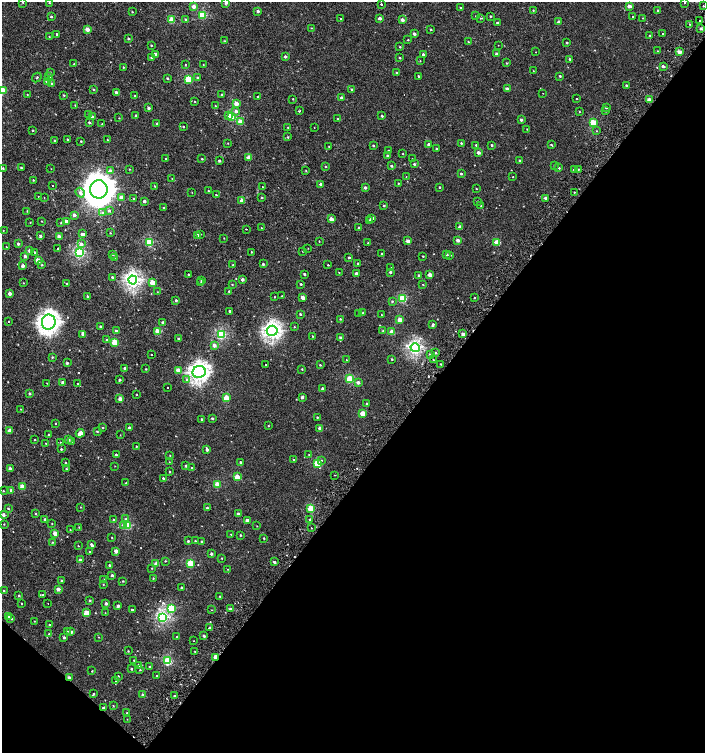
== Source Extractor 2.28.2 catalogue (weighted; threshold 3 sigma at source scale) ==
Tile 15 of 4 x 4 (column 3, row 4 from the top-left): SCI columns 3017-4421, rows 6-1506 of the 6059 x 6037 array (HDU 1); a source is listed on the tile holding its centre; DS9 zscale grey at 2 x 2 block average (1 PNG px = mean of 2 x 2 image px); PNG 707 x 755 px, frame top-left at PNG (2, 2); each listed source drawn as its Kron ellipse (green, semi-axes under 4 px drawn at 4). Shown black and unused: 40% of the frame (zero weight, under 2 of 3 exposures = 2% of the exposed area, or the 3 px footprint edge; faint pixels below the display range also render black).
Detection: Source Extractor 2.28.2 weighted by HDU 2 'WHT'; one run over the whole footprint, this tile lists its part. Background 0.00125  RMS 0.0038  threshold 0.0169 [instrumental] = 3 sigma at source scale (4.5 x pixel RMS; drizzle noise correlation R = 1.50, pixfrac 1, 0.0396/0.0396 arcsec/px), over >= 5 px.
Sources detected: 485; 6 cosmic-ray / hot-pixel residue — neither listed nor drawn; the other 479 listed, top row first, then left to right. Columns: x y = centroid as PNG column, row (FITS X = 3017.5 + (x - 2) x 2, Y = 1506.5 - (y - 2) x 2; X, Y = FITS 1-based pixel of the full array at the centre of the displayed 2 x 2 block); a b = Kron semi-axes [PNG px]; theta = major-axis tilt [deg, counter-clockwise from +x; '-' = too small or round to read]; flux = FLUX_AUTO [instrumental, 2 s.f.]
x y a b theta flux
23 3 3 2 - 0.42
49 3 2 2 - 0.44
226 3 3 3 - 1.7
685 3 2 2 - 0.39
381 4 2 2 - 2.3
194 6 3 3 - 5.6
629 6 3 2 - 5.6
703 6 2 2 - 0.51
460 7 2 2 - 0.68
533 10 2 2 - 0.59
658 10 2 2 - 1.1
258 11 3 2 - 1.9
132 12 2 2 - 0.46
202 15 3 3 - 39
476 16 2 2 - 0.33
491 16 2 2 - 0.81
51 17 3 3 - 0.87
633 17 2 2 - 6.9
380 18 3 2 - 2.9
480 18 3 2 - 0.58
643 18 2 2 - 0.42
185 19 3 2 - 1.1
341 19 2 2 - 0.51
172 20 3 3 - 18
402 20 3 2 - 3.7
700 21 2 2 - 2.5
559 22 2 2 - 4.7
497 23 3 3 - 1.2
690 24 2 2 - 0.67
311 28 3 2 - 0.38
87 29 3 2 - 7.5
701 29 3 3 - 1.8
431 30 3 2 - 0.68
662 33 2 2 - 0.48
56 34 2 2 - 0.92
414 34 3 2 - 2.6
650 35 2 2 - 0.57
49 37 2 2 - 0.46
128 39 2 2 - 1.4
408 40 2 2 - 0.53
225 41 2 2 - 0.46
468 42 2 2 - 0.57
567 43 2 2 - 0.85
151 45 3 2 - 0.55
498 45 2 2 - 0.37
400 47 2 2 - 0.66
657 51 3 2 - 0.42
536 52 2 2 - 0.28
679 52 3 2 - 5.6
155 54 3 3 - 3.5
423 54 2 2 - 1.3
497 54 2 2 - 4.2
285 57 2 2 - 2
151 58 3 3 - 1
400 58 2 2 - 0.81
569 59 2 2 - 0.84
420 61 2 2 - 0.32
506 63 3 2 - 0.65
74 64 2 2 - 0.42
185 64 2 2 - 1.1
203 64 2 2 - 0.39
663 66 3 2 - 2.8
123 67 3 2 - 0.55
533 71 2 2 - 0.32
50 72 3 2 - 0.54
397 73 2 2 - 2.5
49 76 4 3 - 1.9
418 76 2 2 - 0.92
560 76 3 2 - 0.88
37 77 5 2 - 0.74
167 78 3 2 - 1.1
198 78 3 3 - 1.5
188 79 3 3 - 29
47 81 3 2 - 6.2
52 83 4 2 - 0.84
626 85 3 2 - 1
351 89 3 2 - 0.73
507 89 3 2 - 4.5
94 90 3 2 - 0.74
3 91 3 3 - 29
116 92 3 3 - 1.8
543 93 2 2 - 0.36
27 94 2 2 - 0.41
64 95 3 2 - 0.59
222 95 2 2 - 1.9
135 96 2 2 - 0.54
258 96 2 2 - 0.56
342 98 3 2 - 3.2
293 99 2 2 - 0.48
577 99 2 2 - 0.45
649 100 3 2 - 10
195 101 2 2 - 0.46
236 103 3 3 - 6.6
75 105 2 2 - 0.52
215 105 2 2 - 0.43
149 108 2 2 - 2.1
606 108 2 2 - 0.59
236 111 4 4 - 2.1
299 111 2 2 - 2.7
579 111 2 2 - 0.34
606 111 3 2 - 0.71
89 114 3 2 - 0.75
135 115 3 3 - 0.7
229 115 3 3 - 4.2
232 116 3 3 - 30
382 116 2 2 - 1.1
92 117 3 3 - 2.3
119 118 2 2 - 0.37
338 119 2 2 - 0.71
521 120 2 2 - 1.9
89 122 3 3 - 1.2
240 122 3 3 - 8.1
157 123 2 2 - 1.1
593 123 3 3 - 29
102 124 2 2 - 0.57
183 126 3 2 - 0.67
288 127 2 2 - 0.45
314 128 2 2 - 0.24
527 129 2 2 - 0.37
33 130 2 2 - 0.77
597 131 3 2 - 0.4
288 137 3 2 - 0.69
67 139 2 2 - 0.6
54 140 3 2 - 0.61
108 140 3 2 - 0.51
81 141 2 2 - 0.62
228 143 2 2 - 0.4
461 143 2 2 - 0.79
429 144 2 2 - 2.2
373 145 2 2 - 0.97
476 145 2 2 - 1.1
492 145 2 2 - 1.2
551 145 3 2 - 0.92
329 147 2 2 - 0.38
436 149 2 2 - 0.88
389 150 2 2 - 0.5
478 152 2 2 - 3.2
403 154 2 2 - 0.5
387 156 2 2 - 1.4
249 157 2 2 - 7.4
166 158 2 2 - 5.2
202 159 2 2 - 0.74
412 159 2 2 - 0.39
519 160 2 2 - 0.72
219 161 2 2 - 1.6
414 164 2 2 - 1.3
325 166 3 2 - 0.64
391 166 3 2 - 1.4
554 166 3 2 - 0.62
3 168 2 2 - 0.75
21 168 2 2 - 0.79
559 168 2 2 - 0.95
51 169 2 2 - 0.29
129 169 3 2 - 0.45
574 169 3 2 - 1.8
578 169 2 2 - 0.62
110 171 3 3 - 3.7
306 171 2 2 - 0.54
461 174 3 2 - 1.1
406 177 2 2 - 0.35
513 177 2 2 - 0.42
172 179 3 2 - 0.59
33 180 2 2 - 0.57
398 183 2 2 - 0.52
321 184 2 2 - 2.6
53 186 2 2 - 2
154 186 3 2 - 0.52
262 187 2 2 - 0.38
439 187 2 2 - 0.7
365 188 2 2 - 2.3
99 189 9 8 - 1700
476 189 2 2 - 0.51
208 191 2 2 - 0.79
192 192 2 2 - 0.29
574 192 2 2 - 0.68
80 193 5 4 - 2.7
216 195 2 2 - 0.52
39 197 2 2 - 0.66
44 197 2 2 - 0.28
121 197 3 3 - 6.8
262 197 2 2 - 1
546 198 2 2 - 4.4
134 199 2 2 - 0.66
144 201 2 2 - 2.9
242 201 3 2 - 9.5
477 201 2 2 - 0.58
384 206 3 2 - 0.91
481 206 2 2 - 0.54
163 208 2 2 - 0.79
27 211 2 2 - 0.47
109 211 3 3 - 1.3
103 213 4 3 - 2.1
74 215 2 2 - 3.8
372 218 2 2 - 2.8
331 219 3 2 - 8.6
370 220 3 2 - 1.7
41 221 2 2 - 0.35
66 221 3 2 - 3
61 222 3 3 - 0.77
30 223 2 2 - 0.39
460 227 2 2 - 4.5
261 228 2 2 - 0.4
358 228 2 2 - 0.75
246 229 2 2 - 0.78
3 230 2 2 - 0.41
110 233 2 2 - 0.45
82 234 4 2 - 2.6
200 234 2 2 - 0.52
197 235 2 2 - 3.5
40 236 3 2 - 1.9
59 237 3 2 - 5.9
224 238 2 2 - 0.34
458 240 2 2 - 5
319 241 2 2 - 0.41
408 241 3 2 - 6.5
149 242 3 3 - 49
497 242 3 2 - 17
368 243 2 2 - 0.65
18 244 2 2 - 2.1
81 244 4 4 - 3.1
6 247 2 2 - 0.39
57 248 2 2 - 1.7
308 248 2 2 - 0.27
30 250 2 2 - 4.2
302 251 2 2 - 0.33
35 252 3 2 - 0.56
251 252 2 2 - 0.64
79 253 3 3 - 99
113 254 3 2 - 0.97
382 254 2 2 - 0.51
447 254 2 2 - 1
450 255 3 2 - 0.74
25 256 3 3 - 2.5
423 256 2 2 - 0.67
114 258 2 2 - 0.47
349 258 3 3 - 0.9
38 260 3 2 - 9.6
263 264 2 2 - 1.3
358 264 2 2 - 1.3
42 265 3 2 - 0.65
233 265 2 2 - 0.38
328 265 2 2 - 0.51
23 266 3 2 - 3.2
391 268 2 2 - 0.65
339 272 2 2 - 0.56
390 272 2 2 - 1.5
188 274 2 2 - 0.79
305 274 2 2 - 1.5
356 274 2 2 - 5.2
419 275 2 2 - 1.8
430 275 3 2 - 6
112 277 3 2 - 1.4
242 279 2 2 - 3.4
133 280 4 4 - 210
201 280 3 2 - 0.63
153 282 3 3 - 16
23 283 2 2 - 0.48
66 283 3 2 - 0.51
201 283 3 3 - 0.95
232 284 2 2 - 0.58
301 284 2 2 - 0.86
422 284 2 2 - 0.33
229 291 2 2 - 0.82
157 292 2 2 - 0.36
10 293 2 2 - 3.6
87 296 3 2 - 0.86
282 296 2 2 - 0.47
275 297 2 2 - 0.4
474 297 2 2 - 0.47
303 298 3 2 - 7.3
403 298 3 3 - 42
176 300 2 2 - 1.4
392 301 3 3 - 0.81
230 311 2 2 - 1.7
359 313 2 2 - 2
363 313 2 2 - 0.84
300 314 2 2 - 1.1
382 315 2 2 - 0.44
340 319 2 2 - 0.74
400 320 3 2 - 9.7
8 321 2 2 - 1.7
49 322 7 7 - 430
163 323 3 2 - 3.6
433 325 3 2 - 1.5
100 326 3 2 - 1
294 327 3 2 - 0.6
116 331 2 2 - 2.6
158 331 3 2 - 11
272 331 5 5 - 260
383 331 3 2 - 0.86
392 332 3 2 - 10
83 334 3 2 - 5.7
221 334 3 3 - 79
463 334 3 2 - 4.1
313 336 2 2 - 0.44
341 338 2 2 - 3.5
178 339 2 2 - 0.91
107 340 3 2 - 0.93
115 342 3 3 - 23
214 345 3 3 - 4.2
415 348 4 4 - 160
435 353 3 3 - 1.1
151 354 2 2 - 0.5
431 355 2 2 - 4.2
52 357 3 3 - 0.79
392 359 2 2 - 0.84
346 360 2 2 - 0.6
433 360 2 2 - 0.42
67 363 2 2 - 1.3
266 364 2 2 - 1.1
441 364 2 2 - 0.59
320 365 2 2 - 0.77
124 368 3 2 - 1.4
146 369 2 2 - 0.56
302 369 2 2 - 0.62
178 370 3 2 - 10
199 372 7 6 - 310
186 379 4 3 - 1.2
350 379 3 3 - 37
120 380 3 2 - 1
63 382 2 2 - 4.8
358 382 3 2 - 3.3
47 383 2 2 - 0.35
78 384 2 2 - 5.7
167 387 2 2 - 0.88
322 388 2 2 - 1.9
30 393 2 2 - 1.2
137 394 2 2 - 0.41
302 397 3 2 - 2.4
226 398 3 3 - 19
120 399 2 2 - 5
367 403 2 2 - 0.97
21 409 2 2 - 0.41
363 413 3 2 - 15
317 417 2 2 - 0.81
212 418 3 2 - 1.2
202 419 3 2 - 0.94
55 423 2 2 - 0.58
268 426 2 2 - 0.54
103 428 2 2 - 0.78
129 428 2 2 - 2.4
320 428 3 2 - 4.7
10 431 2 2 - 5.8
97 431 2 2 - 0.79
80 433 4 3 - 7.2
49 435 2 2 - 2
120 435 2 2 - 0.39
35 440 2 2 - 0.47
68 440 3 2 - 2.9
72 441 3 3 - 0.84
60 442 2 2 - 0.36
46 443 2 2 - 0.34
136 446 2 2 - 0.45
61 449 2 2 - 1.1
207 449 3 2 - 2.4
116 455 2 2 - 1
170 455 2 2 - 0.5
309 455 2 2 - 0.43
293 460 2 2 - 0.6
321 460 2 2 - 0.67
65 462 2 2 - 0.6
169 462 2 2 - 0.38
241 462 2 2 - 1.5
317 463 3 3 - 26
115 466 2 2 - 0.28
186 466 2 2 - 1.6
191 468 2 2 - 0.51
10 469 2 2 - 4.5
66 469 2 2 - 0.69
170 472 2 2 - 0.75
335 475 2 2 - 0.75
237 477 3 2 - 16
163 478 3 2 - 1.1
126 483 3 2 - 0.7
218 484 3 2 - 18
22 487 3 2 - 15
11 490 2 2 - 2.3
3 491 2 2 - 0.58
81 507 2 2 - 0.46
8 508 3 2 - 0.75
207 508 2 2 - 1.3
311 509 3 3 - 32
36 514 3 2 - 0.66
238 514 2 2 - 2.4
3 515 3 2 - 2.7
45 519 3 2 - 1
126 519 3 2 - 0.66
310 519 3 2 - 1.2
113 520 2 2 - 1
247 520 2 2 - 4.1
4 524 2 2 - 0.53
52 524 2 2 - 0.39
123 525 4 3 - 2.4
128 525 3 3 - 33
257 526 2 2 - 0.39
79 527 3 2 - 0.61
311 528 2 2 - 0.39
70 530 2 2 - 0.43
55 533 3 2 - 11
231 534 2 2 - 0.41
240 535 2 2 - 0.79
112 538 2 2 - 0.49
264 538 2 2 - 0.95
188 541 2 2 - 1
195 541 2 2 - 0.78
52 542 2 2 - 0.51
202 542 2 2 - 2
92 545 3 2 - 2.6
78 546 2 2 - 0.37
116 551 2 2 - 6.6
90 552 2 2 - 0.74
211 554 2 2 - 2.3
221 558 2 2 - 0.48
80 560 2 2 - 3.9
165 561 2 2 - 1.8
274 562 2 2 - 2.1
190 563 3 3 - 28
156 564 2 2 - 5.7
109 565 2 2 - 0.94
152 568 2 2 - 0.39
228 569 2 2 - 0.32
112 575 2 2 - 1.8
153 578 3 2 - 0.53
61 580 2 2 - 0.91
104 580 2 2 - 2
123 581 3 3 - 0.89
103 584 2 2 - 0.5
181 587 2 2 - 1.8
58 589 2 2 - 5.4
4 591 2 2 - 0.6
19 595 3 2 - 0.89
43 595 3 2 - 0.55
220 596 2 2 - 0.78
90 600 2 2 - 1.2
21 603 2 2 - 0.42
106 603 2 2 - 2.8
48 604 2 2 - 0.47
118 606 2 2 - 2.6
171 609 3 3 - 44
230 609 3 2 - 2
132 610 2 2 - 1.5
211 610 2 2 - 0.46
86 613 3 3 - 13
105 613 2 2 - 0.32
8 617 3 2 - 2
163 617 3 3 - 100
11 618 2 2 - 1.9
34 621 2 2 - 0.36
49 625 2 2 - 1.3
209 628 3 2 - 0.89
67 631 3 2 - 0.59
71 632 2 2 - 2.6
49 634 2 2 - 0.48
204 636 2 2 - 1.9
64 637 2 2 - 1.5
99 637 3 2 - 0.4
177 637 2 2 - 1.2
194 641 2 2 - 0.31
128 651 2 2 - 0.55
195 652 2 2 - 0.43
216 657 3 2 - 11
134 660 2 2 - 0.5
168 661 3 3 - 49
138 665 2 2 - 1.2
149 667 2 2 - 0.86
131 669 2 2 - 1.1
140 670 2 2 - 0.58
92 671 2 2 - 0.54
156 675 2 2 - 0.62
118 676 2 2 - 1
69 678 3 2 - 3.7
116 681 2 2 - 0.36
94 694 3 3 - 1.1
143 695 2 2 - 2.6
175 696 2 2 - 1.4
113 706 2 2 - 0.58
104 708 2 2 - 4.8
127 713 2 2 - 0.54
127 719 2 2 - 0.29
Overlapping masked pixels (flux is a lower limit): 5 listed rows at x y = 435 353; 274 562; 216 657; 69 678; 104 708
Isophote crosses this tile's border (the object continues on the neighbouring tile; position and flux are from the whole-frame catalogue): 3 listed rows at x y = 226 3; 703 6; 3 91
Diffuse or blended objects may show on this block-average render without a row.